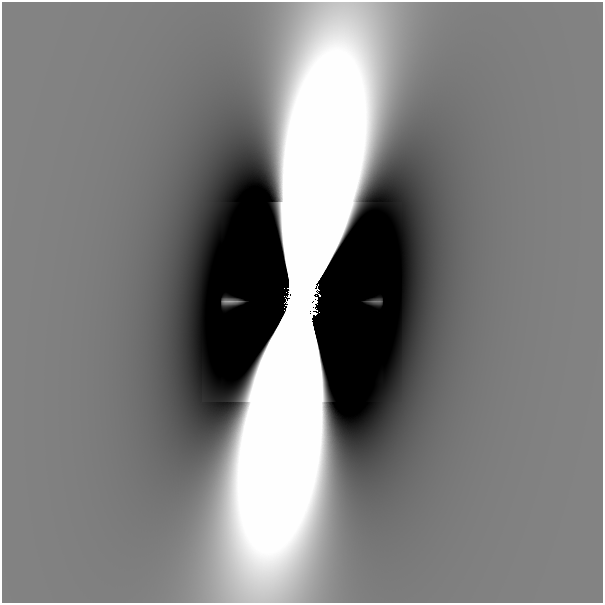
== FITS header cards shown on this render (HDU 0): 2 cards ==
NAXIS1  =                  601
NAXIS2  =                  601

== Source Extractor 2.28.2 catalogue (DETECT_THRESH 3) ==
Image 601 x 601 px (HDU 0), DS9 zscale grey, 1 PNG px = 1 image px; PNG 605 x 605 px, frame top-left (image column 1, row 601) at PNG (2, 2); no overlay
Background -1.36e-10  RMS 1.3e-10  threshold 3.87e-10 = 3 sigma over >= 5 px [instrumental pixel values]
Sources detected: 3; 1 with non-positive FLUX_AUTO (blend fragments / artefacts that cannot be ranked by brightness) is not listed; the other 2 listed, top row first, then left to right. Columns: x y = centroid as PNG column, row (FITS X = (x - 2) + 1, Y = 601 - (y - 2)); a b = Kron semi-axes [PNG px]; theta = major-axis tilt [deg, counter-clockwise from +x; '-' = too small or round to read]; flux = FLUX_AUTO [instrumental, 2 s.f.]
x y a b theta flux
231 301 20 7 1 4.2e-08
302 301 30 16 80 7.3e+01
At the frame edge (FLAGS 8, measured only in part): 1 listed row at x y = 302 301
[1 non-positive-flux detection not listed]